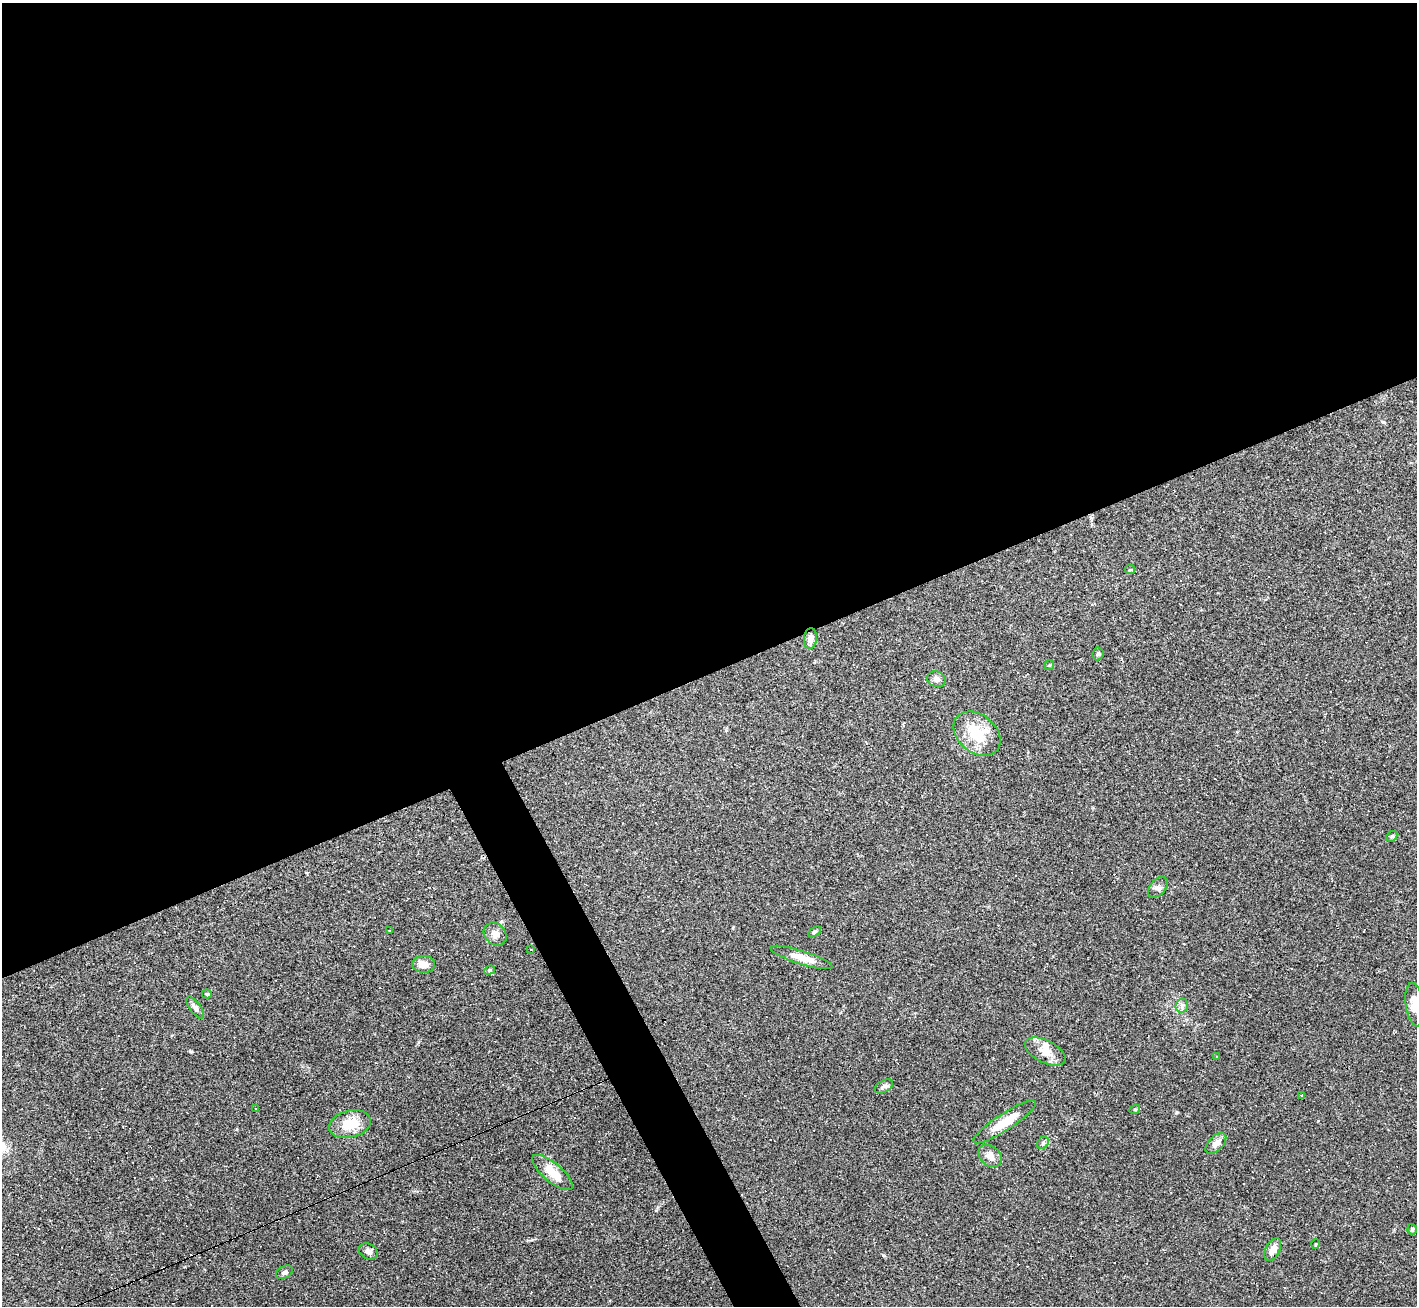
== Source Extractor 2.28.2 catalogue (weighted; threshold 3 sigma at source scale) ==
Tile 2 of 4 x 4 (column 2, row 1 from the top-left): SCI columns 1416-2830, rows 4064-5367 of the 5661 x 5650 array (HDU 1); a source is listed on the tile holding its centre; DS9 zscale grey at full resolution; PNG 1419 x 1308 px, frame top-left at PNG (2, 3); each listed source drawn as its Kron ellipse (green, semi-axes under 4 px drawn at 4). Shown black and unused: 54% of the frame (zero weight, under 3 of 4 exposures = <1% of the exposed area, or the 3 px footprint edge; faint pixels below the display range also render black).
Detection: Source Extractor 2.28.2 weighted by HDU 2 'WHT'; one run over the whole footprint, this tile lists its part. Background 0.0685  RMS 0.0052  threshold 0.0234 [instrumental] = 3 sigma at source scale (4.5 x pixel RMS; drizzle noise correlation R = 1.50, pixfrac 1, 0.05/0.05 arcsec/px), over >= 5 px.
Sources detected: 54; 17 cosmic-ray / hot-pixel residue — neither listed nor drawn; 1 inside a brighter listed object's ellipse — not listed separately; the other 36 listed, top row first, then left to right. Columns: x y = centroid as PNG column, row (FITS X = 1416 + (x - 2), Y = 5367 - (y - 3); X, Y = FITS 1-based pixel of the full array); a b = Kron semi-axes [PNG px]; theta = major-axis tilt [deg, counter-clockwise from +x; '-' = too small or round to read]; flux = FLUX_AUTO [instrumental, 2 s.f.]
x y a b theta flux
1130 570 5 4 - 0.58
810 638 10 6 85 2.7
1098 654 6 5 - 0.95
1049 665 5 5 - 0.61
936 679 9 7 -24 2.2
977 734 26 19 -39 18
1392 836 6 4 42 0.79
1158 887 12 7 48 2
389 931 2 2 - 0.37
814 932 7 4 31 0.8
495 934 12 10 -46 3.3
531 949 4 2 - 0.33
801 957 32 7 -18 6.8
423 964 11 8 -1 4.3
489 970 5 4 - 0.69
207 994 5 4 - 0.73
1415 1005 22 9 -82 5.9
1182 1006 7 6 - 1.5
195 1007 13 5 -55 1.9
1045 1051 22 11 -27 6
1217 1056 3 3 - 0.64
884 1086 10 6 29 1.4
1301 1095 2 2 - 0.32
256 1109 3 2 - 0.33
1135 1109 5 3 - 0.44
1005 1122 37 8 33 11
350 1124 21 13 13 11
1043 1143 6 5 - 0.93
1216 1143 13 7 46 3.4
990 1156 13 9 -38 3.7
552 1172 25 9 -40 9.7
1412 1229 5 4 - 0.84
1316 1244 5 3 - 0.42
1273 1250 12 7 62 3.9
368 1251 10 7 -28 1.9
284 1272 9 6 27 1.6
Isophote crosses this tile's border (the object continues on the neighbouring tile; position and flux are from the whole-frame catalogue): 1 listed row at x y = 1415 1005
Unlisted compact peaks at least as high as the median listed source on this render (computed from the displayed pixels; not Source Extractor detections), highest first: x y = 191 1051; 883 1255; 1176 1113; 1383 422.